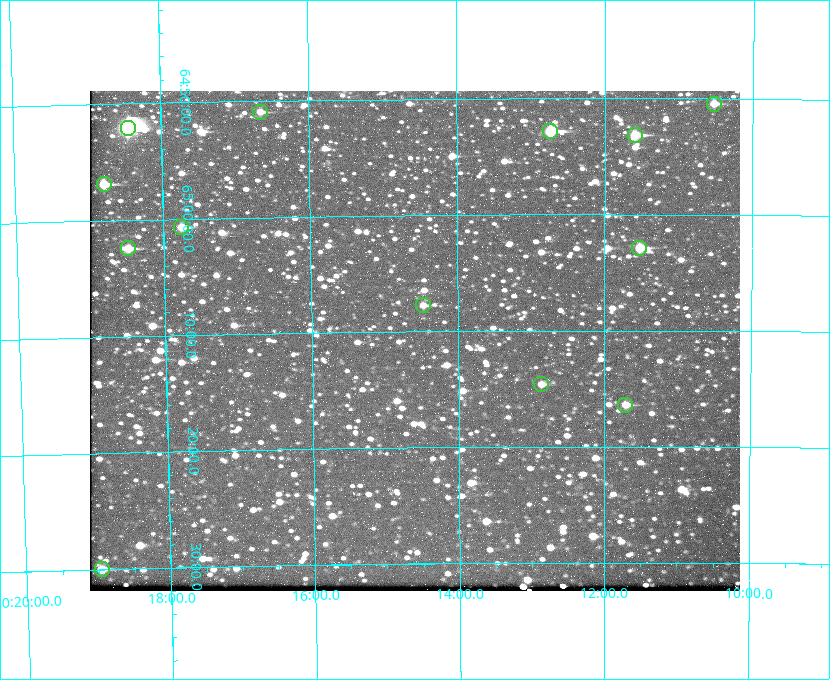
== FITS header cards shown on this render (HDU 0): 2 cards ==
NAXIS1  =                  650 / Width of table row in bytes
NAXIS2  =                  500 / Number of rows in table

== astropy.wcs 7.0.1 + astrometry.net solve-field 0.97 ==
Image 650 x 500 px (HDU 0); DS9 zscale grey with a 90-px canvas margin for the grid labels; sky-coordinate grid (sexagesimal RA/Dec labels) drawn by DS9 from the SOLVED WCS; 13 Tycho-2 reference stars matched to detected sources circled (green)
Header WCS: none
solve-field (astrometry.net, Tycho-2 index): SOLVED blind (the file carries no WCS)
Solved WCS: RA---TAN-SIP/DEC--TAN-SIP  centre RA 20:14:36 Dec +65:11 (303.65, +65.18 deg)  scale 5.17 arcsec/px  FOV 56.0' x 43.0'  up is -179 deg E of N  parity flipped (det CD > 0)
(file carries no celestial WCS; the grid is the blind solution)
Tycho-2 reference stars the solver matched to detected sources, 13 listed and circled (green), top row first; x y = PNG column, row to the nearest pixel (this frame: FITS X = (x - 90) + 1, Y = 500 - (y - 91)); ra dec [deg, ICRS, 3 dp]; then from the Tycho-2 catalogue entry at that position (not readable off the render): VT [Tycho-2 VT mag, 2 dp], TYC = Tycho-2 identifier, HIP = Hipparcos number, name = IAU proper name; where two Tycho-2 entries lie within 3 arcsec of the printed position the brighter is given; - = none
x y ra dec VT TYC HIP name
714 104 302.633 +64.841 10.69 4240-985-1 - -
260 112 304.164 +64.849 10.65 4240-315-1 - -
128 128 304.612 +64.868 7.89 4241-1703-1 100101 -
550 131 303.184 +64.880 9.02 4240-488-1 - -
635 135 302.897 +64.886 9.40 4240-717-1 - -
104 184 304.698 +64.948 10.27 4241-1684-1 - -
181 227 304.437 +65.012 10.41 4241-1775-1 - -
128 248 304.620 +65.041 10.25 4241-1573-1 - -
639 248 302.882 +65.048 10.25 4240-98-1 - -
423 305 303.620 +65.129 11.18 4240-34-1 - -
541 384 303.217 +65.244 11.17 4240-236-1 - -
625 405 302.928 +65.273 10.74 4240-760-1 - -
102 569 304.739 +65.499 10.16 4241-1715-1 - -